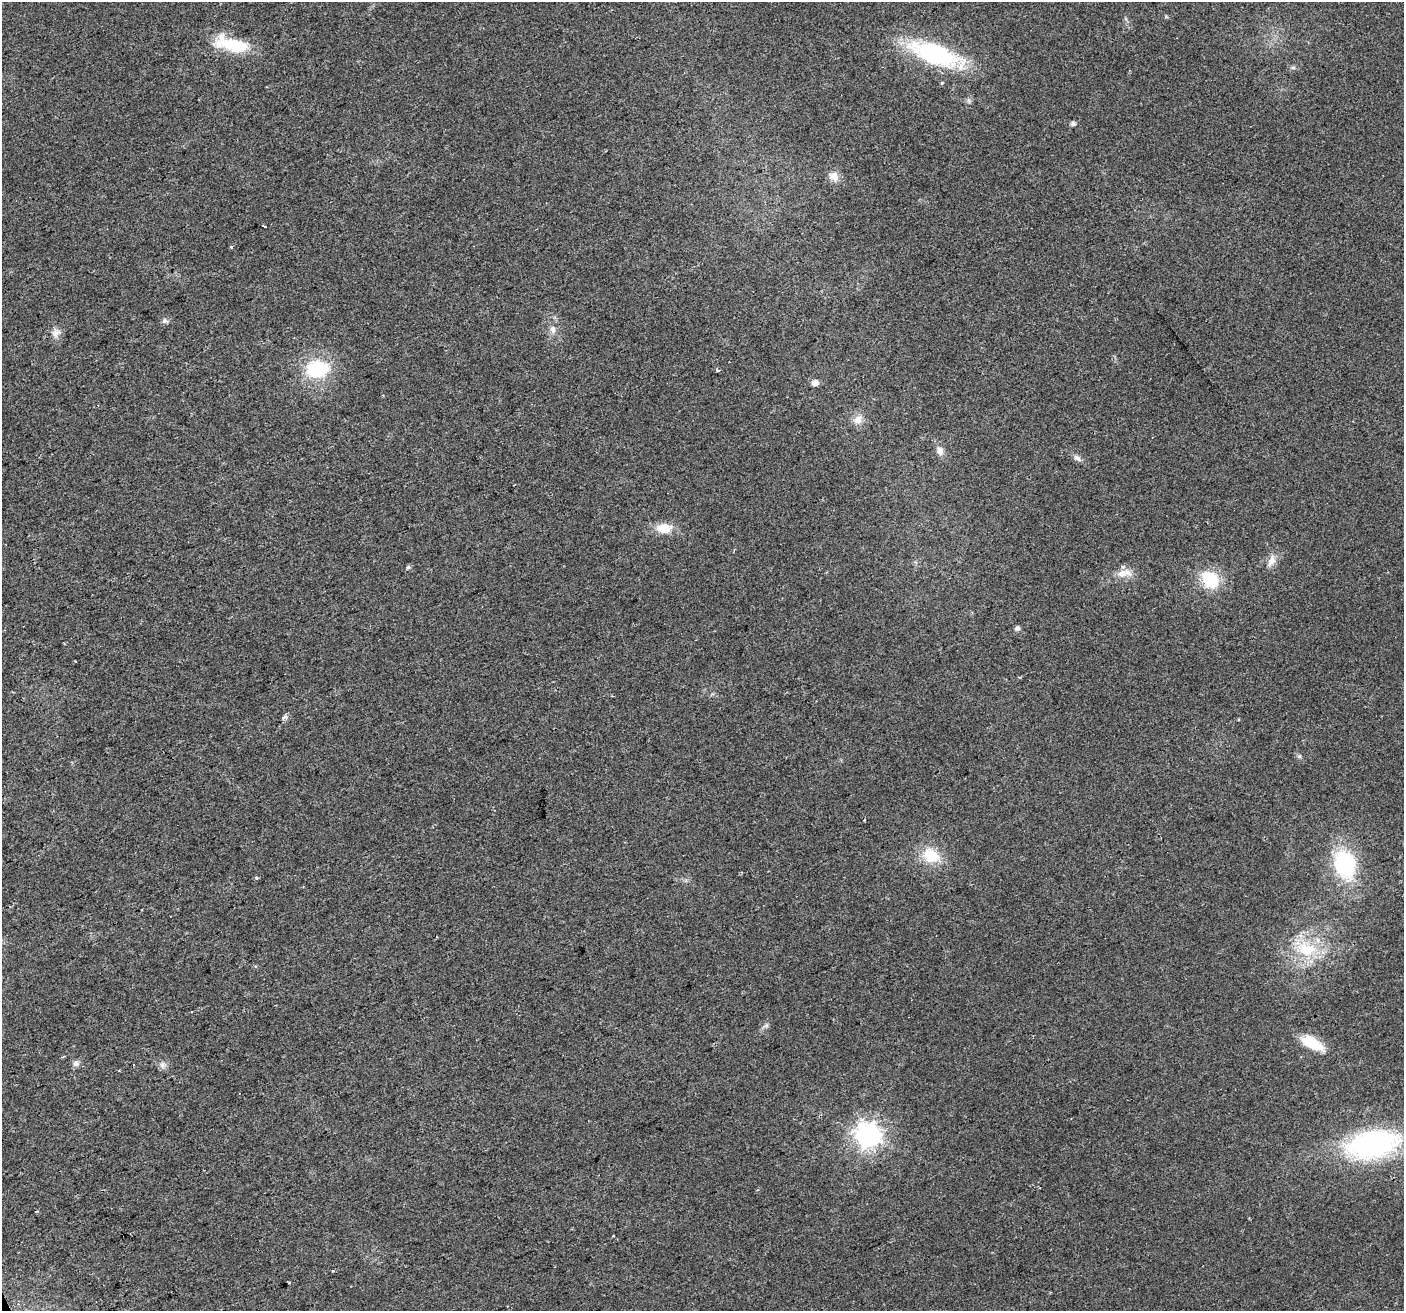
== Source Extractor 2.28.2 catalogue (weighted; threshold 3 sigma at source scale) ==
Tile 7 of 4 x 4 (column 3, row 2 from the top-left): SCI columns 2805-4206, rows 2760-4068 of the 5607 x 5461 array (HDU 1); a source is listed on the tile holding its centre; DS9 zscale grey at full resolution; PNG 1406 x 1313 px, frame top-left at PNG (2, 2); no overlay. Shown black and unused: <1% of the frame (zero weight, under 2 of 3 exposures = <1% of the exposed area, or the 3 px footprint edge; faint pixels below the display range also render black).
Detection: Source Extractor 2.28.2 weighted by HDU 2 'WHT'; one run over the whole footprint, this tile lists its part. Background 0.0293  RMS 0.0063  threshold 0.0285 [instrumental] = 3 sigma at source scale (4.5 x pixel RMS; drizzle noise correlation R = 1.50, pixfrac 1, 0.0396/0.0396 arcsec/px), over >= 5 px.
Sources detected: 40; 2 cosmic-ray / hot-pixel residue — not listed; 1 inside a brighter listed object's ellipse — not listed separately; the other 37 listed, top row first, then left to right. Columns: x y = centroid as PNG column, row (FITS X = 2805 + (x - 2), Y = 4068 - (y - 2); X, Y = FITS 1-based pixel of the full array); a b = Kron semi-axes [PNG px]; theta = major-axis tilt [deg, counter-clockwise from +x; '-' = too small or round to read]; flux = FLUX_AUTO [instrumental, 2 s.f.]
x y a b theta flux
231 44 44 15 -14 29
935 54 48 18 -19 92
1293 67 7 4 0 1.2
941 83 4 4 - 0.89
1073 123 4 4 - 2.1
834 176 15 11 -39 5.4
265 226 4 3 - 4.6
231 247 4 4 - 0.85
165 321 8 7 - 1.8
553 329 12 7 -76 3.3
56 333 13 10 68 4.3
318 369 23 17 6 41
718 370 4 3 - 3.9
815 383 6 5 - 5
858 419 14 10 38 5.3
940 451 11 8 -79 3.6
1077 458 11 6 -40 2.5
664 528 18 11 2 11
1271 561 17 9 64 5.3
408 567 6 5 - 1.2
1124 573 22 10 9 7.4
1210 580 21 17 -48 25
1017 628 6 6 - 1.6
284 717 5 4 - 2.8
931 856 19 15 -31 20
1345 864 24 18 -75 66
256 878 3 3 - 2.2
1306 949 31 20 -12 30
766 1025 7 5 60 1.5
1312 1043 29 12 -28 18
76 1063 10 8 1 2.3
133 1064 2 2 - 0.59
162 1065 8 8 - 2.5
119 1071 3 3 - 0.67
868 1136 9 8 - 570
1372 1144 51 27 11 130
36 1212 4 2 - 0.54
Unlisted compact peaks at least as high as the median listed source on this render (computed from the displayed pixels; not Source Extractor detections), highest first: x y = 1299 756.